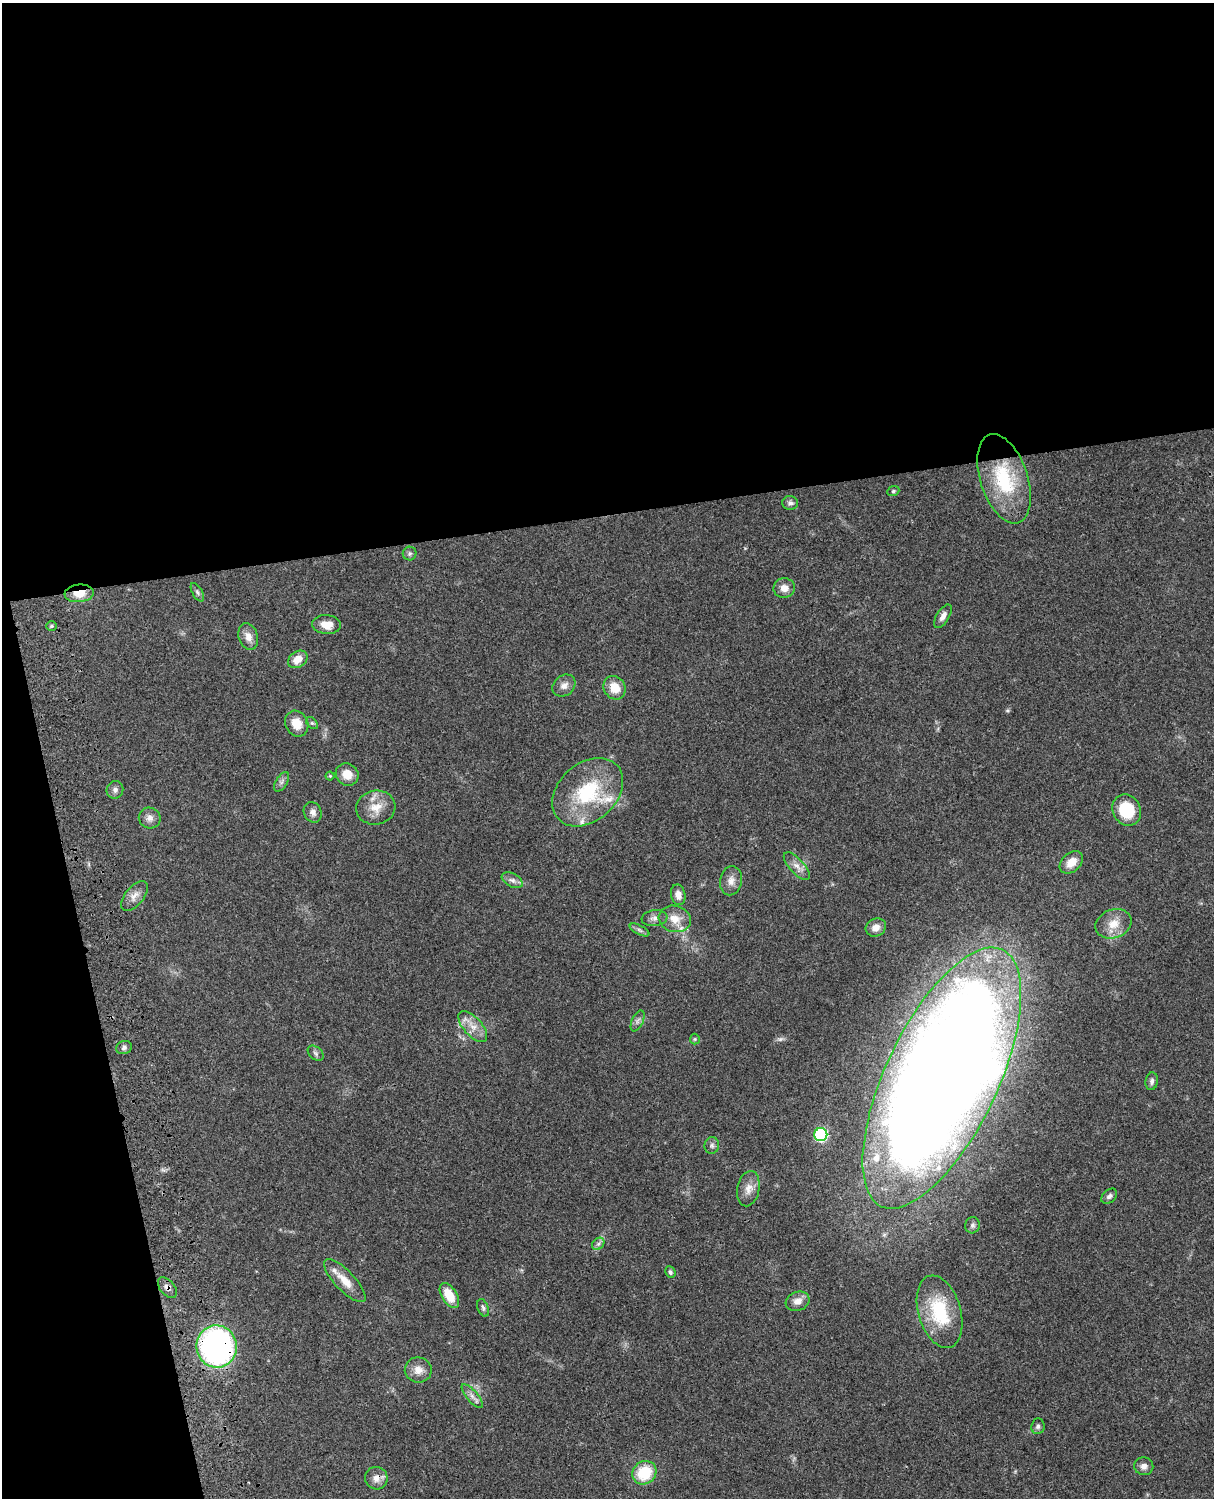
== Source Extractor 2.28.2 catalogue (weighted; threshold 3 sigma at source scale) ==
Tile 1 of 4 x 3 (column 1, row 1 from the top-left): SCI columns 121-1332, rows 3268-4763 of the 5086 x 4926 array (HDU 1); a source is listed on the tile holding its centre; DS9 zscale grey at full resolution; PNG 1216 x 1500 px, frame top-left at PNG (2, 3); each listed source drawn as its Kron ellipse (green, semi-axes under 4 px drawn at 4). Shown black and unused: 39% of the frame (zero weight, under 3 of 4 exposures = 6% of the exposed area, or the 3 px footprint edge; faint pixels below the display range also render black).
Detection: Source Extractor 2.28.2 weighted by HDU 2 'WHT'; one run over the whole footprint, this tile lists its part. Background 0.0778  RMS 0.0058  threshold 0.026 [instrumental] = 3 sigma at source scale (4.5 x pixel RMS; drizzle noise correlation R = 1.50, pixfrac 1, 0.05/0.05 arcsec/px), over >= 5 px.
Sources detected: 70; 1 inside a brighter object's white glare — neither listed nor drawn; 6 inside a brighter listed object's ellipse — not listed separately; the other 63 listed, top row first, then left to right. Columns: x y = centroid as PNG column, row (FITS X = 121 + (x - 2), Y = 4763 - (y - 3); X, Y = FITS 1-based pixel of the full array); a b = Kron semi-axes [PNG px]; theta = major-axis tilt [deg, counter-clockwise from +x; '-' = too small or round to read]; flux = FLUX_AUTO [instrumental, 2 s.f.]
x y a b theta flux
1004 479 46 23 -72 41
893 491 6 5 - 0.9
790 503 8 7 - 1.9
410 554 7 7 - 1.4
784 588 11 10 - 4.7
197 592 10 5 -61 1.3
79 593 15 8 6 8.9
943 616 13 6 58 3
326 625 14 9 -5 6.6
51 626 5 4 - 0.83
248 637 14 9 -72 4.4
298 659 10 8 34 6.5
564 686 12 10 39 3.6
615 688 12 10 -57 9
312 723 7 4 -44 0.94
297 724 13 11 -61 7.8
347 774 12 11 - 6.6
330 776 4 4 - 0.7
282 782 11 5 58 1.8
115 790 9 8 - 2.1
588 792 40 29 42 41
376 808 20 17 11 9.9
1127 810 16 14 -60 21
313 812 10 8 -65 2.9
150 818 11 10 - 3.2
1071 862 13 9 42 5.9
797 866 17 7 -48 4.1
512 880 11 6 -28 2.5
731 881 15 11 77 4.5
678 895 10 7 -78 4.2
134 896 18 9 51 4.5
654 918 13 8 7 3.1
675 919 16 13 -16 8
1113 924 18 14 21 8.9
876 928 10 9 - 4.6
639 930 11 4 -27 1.5
637 1021 11 5 66 1.8
473 1026 19 9 -48 6.3
695 1039 5 5 - 0.69
124 1047 8 6 22 1.7
316 1053 9 6 -42 1.5
942 1078 142 56 65 1600
1152 1081 9 6 82 1.9
821 1135 6 6 - 66
712 1146 8 7 - 1.7
748 1189 18 11 79 5.5
1109 1196 9 6 41 2.1
973 1225 8 7 - 1.6
598 1244 7 5 44 1.6
670 1272 6 5 - 1.1
345 1281 28 10 -46 8.5
167 1288 12 7 -49 2.5
449 1296 14 7 -58 12
798 1301 12 9 20 4.5
483 1308 9 5 -69 1.3
939 1312 37 21 -74 35
217 1347 21 20 - 150
418 1370 13 12 - 5.2
472 1396 15 5 -49 3
1038 1426 8 6 82 1.5
1144 1466 9 9 - 3.1
644 1473 13 11 36 21
376 1478 11 11 - 4.4
Overlapping masked pixels (flux is a lower limit): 5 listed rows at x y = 79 593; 942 1078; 167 1288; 217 1347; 376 1478